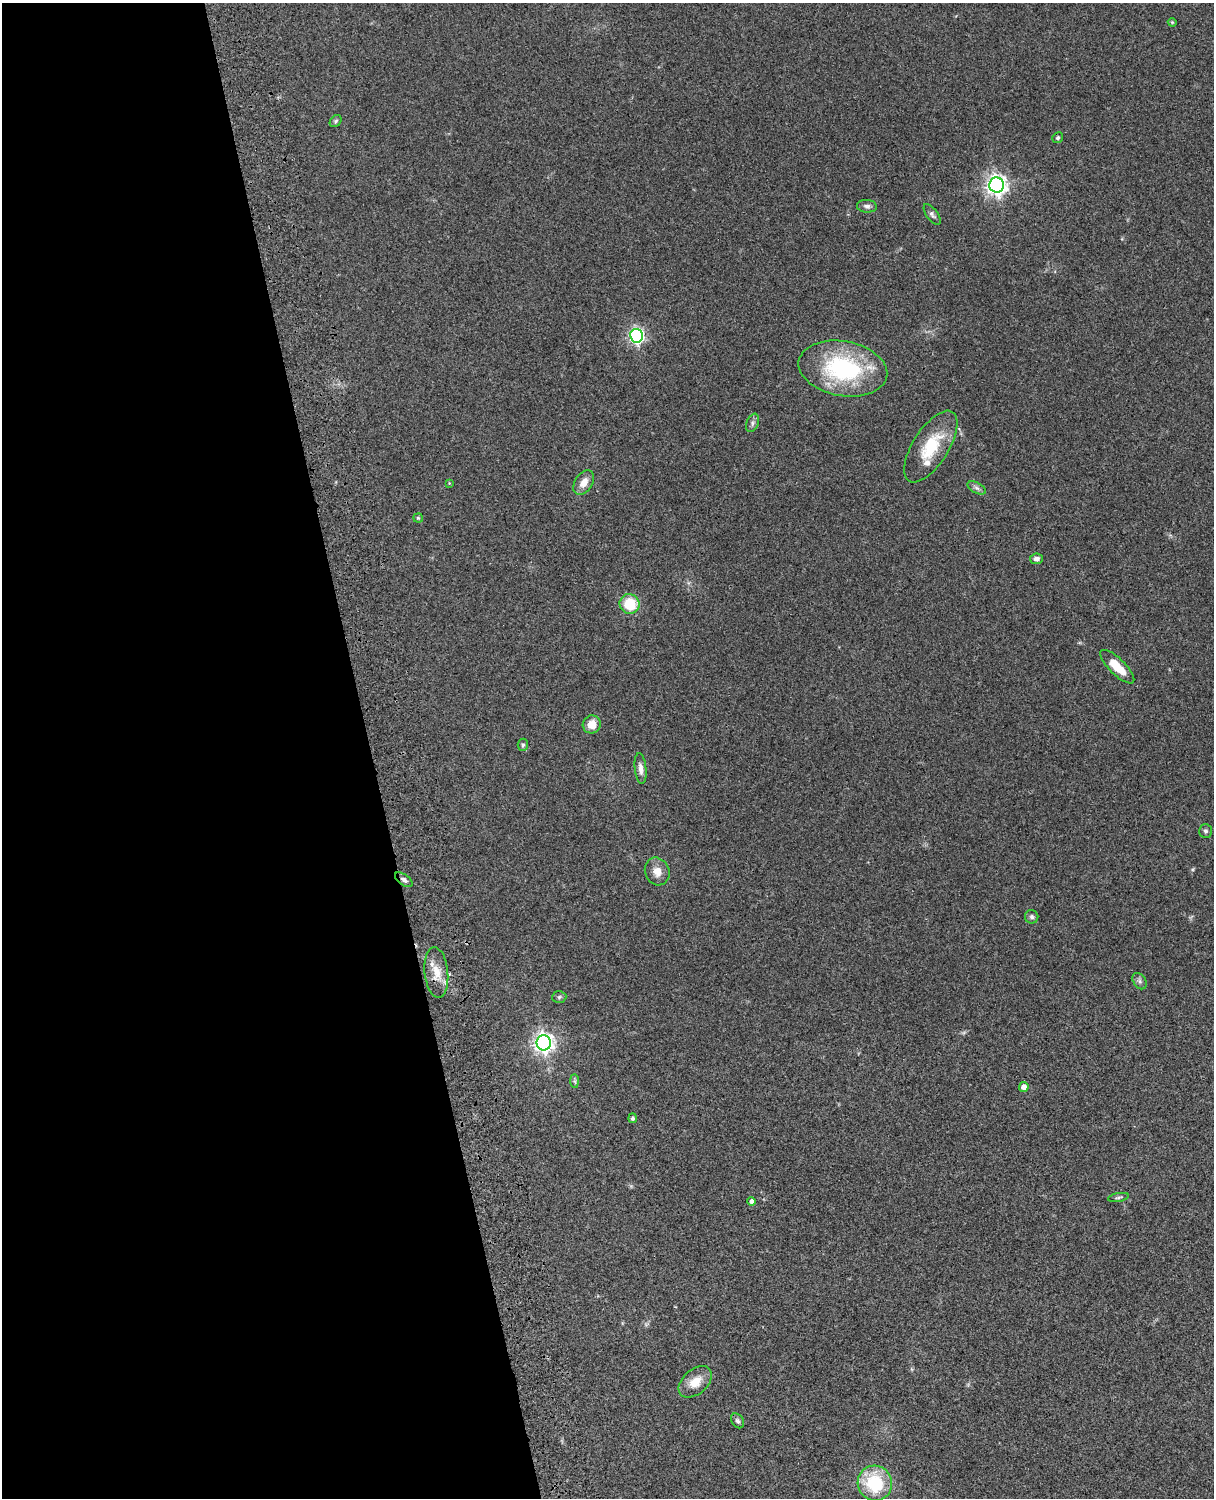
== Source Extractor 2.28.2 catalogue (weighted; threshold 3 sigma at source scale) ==
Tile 5 of 4 x 3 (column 1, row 2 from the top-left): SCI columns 122-1333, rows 1773-3268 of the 5088 x 4927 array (HDU 1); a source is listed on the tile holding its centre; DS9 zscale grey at full resolution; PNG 1216 x 1500 px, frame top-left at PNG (2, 3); each listed source drawn as its Kron ellipse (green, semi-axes under 4 px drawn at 4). Shown black and unused: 31% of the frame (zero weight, under 3 of 4 exposures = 6% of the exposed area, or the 3 px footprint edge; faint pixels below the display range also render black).
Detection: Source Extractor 2.28.2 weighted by HDU 2 'WHT'; one run over the whole footprint, this tile lists its part. Background 0.0838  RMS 0.006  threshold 0.0269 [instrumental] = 3 sigma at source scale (4.5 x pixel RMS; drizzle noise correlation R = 1.50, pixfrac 1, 0.05/0.05 arcsec/px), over >= 5 px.
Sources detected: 37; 1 inside a brighter listed object's ellipse — not listed separately; the other 36 listed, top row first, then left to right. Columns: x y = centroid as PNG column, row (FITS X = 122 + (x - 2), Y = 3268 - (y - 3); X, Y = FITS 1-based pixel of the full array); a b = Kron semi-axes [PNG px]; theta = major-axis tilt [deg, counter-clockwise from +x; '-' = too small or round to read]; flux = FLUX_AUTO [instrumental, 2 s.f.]
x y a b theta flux
1172 22 4 3 - 0.55
336 121 7 5 48 0.94
1058 138 5 5 - 1.2
997 185 7 7 - 340
867 206 10 6 -5 2.1
932 214 12 5 -53 1.8
636 336 7 6 - 140
843 369 45 27 -10 68
752 423 9 6 68 1.7
931 447 41 18 57 23
449 483 3 3 - 0.42
584 483 13 9 57 5.3
977 488 10 5 -27 1.8
418 518 5 4 - 0.71
1036 559 6 5 - 2.1
630 604 10 9 - 18
1117 667 22 8 -44 14
592 724 9 9 - 6.9
523 745 6 5 - 1.1
640 768 16 5 -83 3.3
1206 831 7 6 - 1.4
657 871 14 12 -67 5.5
404 880 10 5 -35 1.9
1032 917 7 6 - 1.5
436 972 25 11 -84 10
1140 981 9 6 -54 1.6
559 997 7 6 - 1.1
544 1043 7 7 - 310
575 1081 7 4 -89 1
1024 1087 5 4 - 4.4
633 1118 5 4 - 1.4
1118 1197 10 3 11 1
752 1201 4 4 - 2.2
695 1382 19 12 42 8.8
737 1421 8 6 -56 1.5
875 1483 18 17 - 32
Overlapping masked pixels (flux is a lower limit): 2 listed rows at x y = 404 880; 436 972